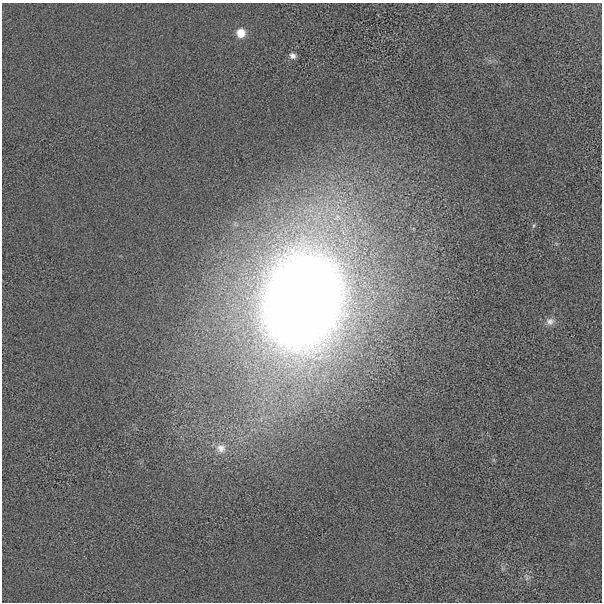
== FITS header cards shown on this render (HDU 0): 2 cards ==
NAXIS1  =                  600 / length of data axis 1
NAXIS2  =                  600 / length of data axis 2

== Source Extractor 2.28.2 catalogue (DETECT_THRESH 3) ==
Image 600 x 600 px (HDU 0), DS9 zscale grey, 1 PNG px = 1 image px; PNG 604 x 604 px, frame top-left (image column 1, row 600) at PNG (2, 3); no overlay
Background -28.5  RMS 700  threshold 2110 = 3 sigma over >= 5 px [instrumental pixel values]
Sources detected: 7; all 7 listed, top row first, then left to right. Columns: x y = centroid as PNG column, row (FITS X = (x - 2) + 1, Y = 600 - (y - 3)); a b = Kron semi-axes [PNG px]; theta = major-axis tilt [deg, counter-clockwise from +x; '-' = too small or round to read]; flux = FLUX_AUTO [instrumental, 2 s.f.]
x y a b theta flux
241 33 8 8 - 7.1e+05
292 56 8 7 - 1.9e+05
534 225 7 3 71 5.7e+04
302 301 71 53 73 1.0e+08
550 321 11 10 - 2.7e+05
221 448 13 13 - 5.0e+05
527 578 7 4 71 9.2e+04